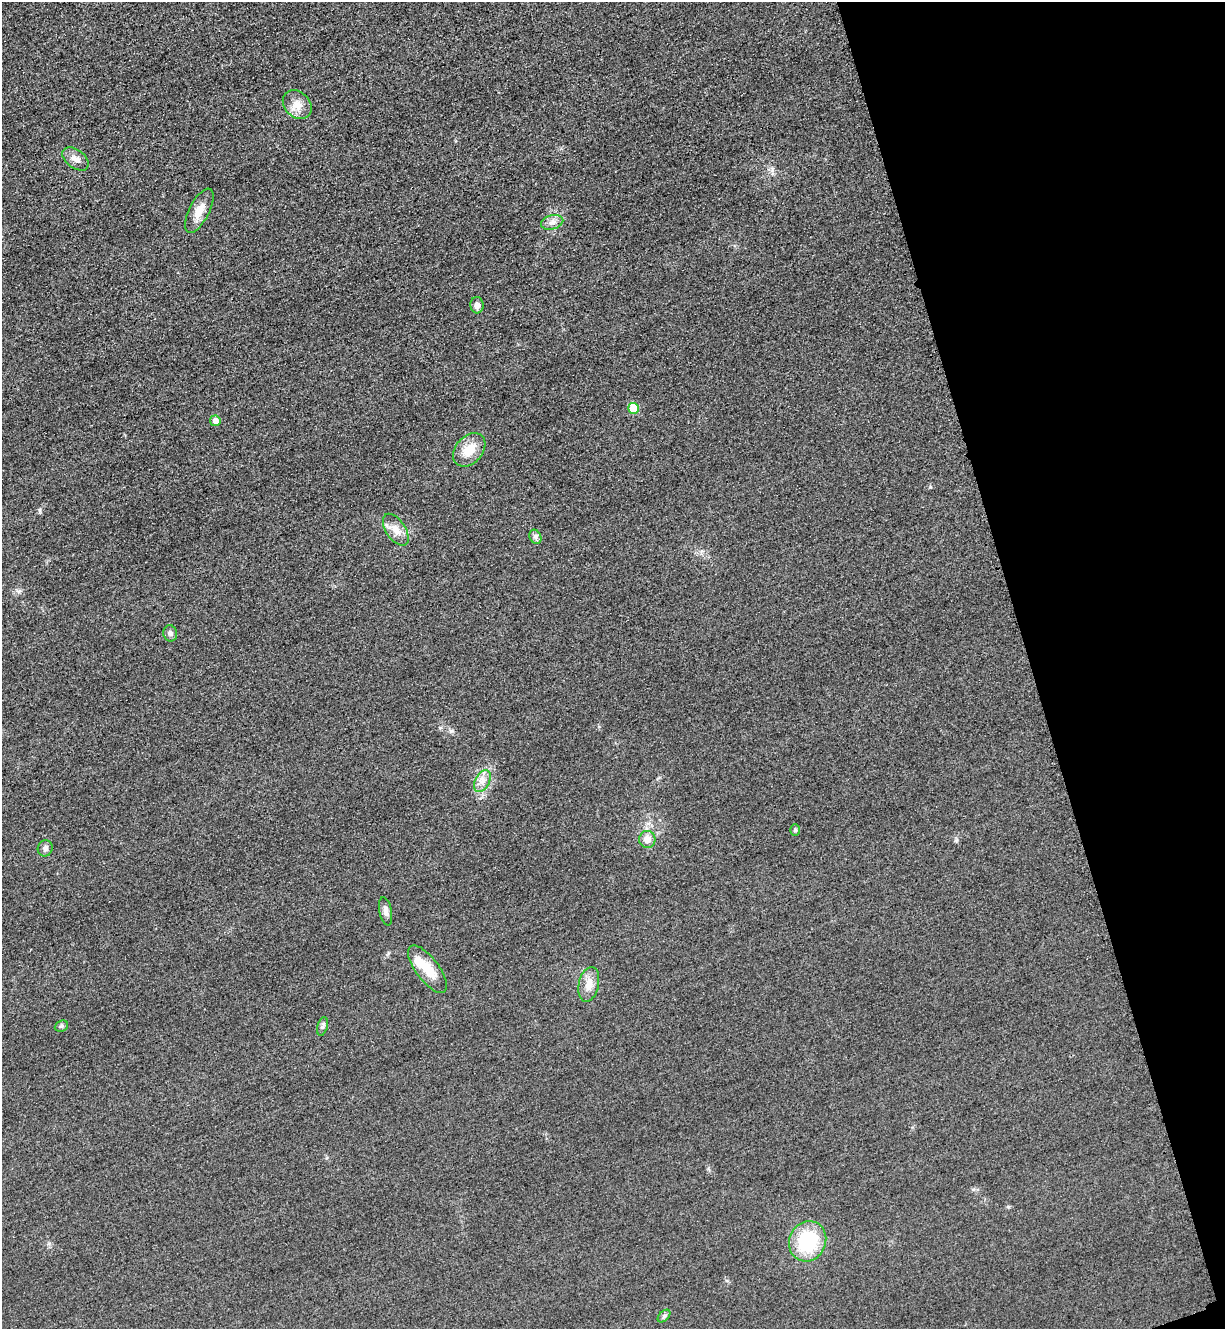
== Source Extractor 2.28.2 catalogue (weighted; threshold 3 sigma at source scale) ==
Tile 12 of 4 x 4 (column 4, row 3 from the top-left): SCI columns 3961-5183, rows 1357-2683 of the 5349 x 5365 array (HDU 1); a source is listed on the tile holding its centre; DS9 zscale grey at full resolution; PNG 1227 x 1331 px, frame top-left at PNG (2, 2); each listed source drawn as its Kron ellipse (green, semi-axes under 4 px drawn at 4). Shown black and unused: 16% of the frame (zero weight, under 3 of 4 exposures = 3% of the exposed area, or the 3 px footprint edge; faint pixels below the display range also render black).
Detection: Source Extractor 2.28.2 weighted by HDU 2 'WHT'; one run over the whole footprint, this tile lists its part. Background 0.0587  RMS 0.017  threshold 0.0753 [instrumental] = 3 sigma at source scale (4.5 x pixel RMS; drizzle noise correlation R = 1.50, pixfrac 1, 0.05/0.05 arcsec/px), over >= 5 px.
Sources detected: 23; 1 inside a brighter object's white glare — neither listed nor drawn; the other 22 listed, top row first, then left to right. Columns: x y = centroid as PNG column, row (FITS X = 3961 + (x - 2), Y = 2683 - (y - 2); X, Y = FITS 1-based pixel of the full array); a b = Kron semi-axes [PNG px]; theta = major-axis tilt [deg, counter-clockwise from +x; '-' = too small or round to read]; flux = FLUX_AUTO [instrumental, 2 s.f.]
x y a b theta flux
297 105 16 12 -44 18
75 159 15 9 -36 12
199 211 24 10 63 22
552 222 11 7 15 8.6
477 305 8 6 -86 8.1
633 408 5 5 - 40
215 421 5 5 - 12
469 450 19 13 49 31
396 530 18 9 -56 18
535 537 7 5 -62 4.3
170 633 8 7 - 5.1
482 781 11 7 61 11
795 830 6 5 - 3.1
647 839 8 8 - 14
45 848 8 7 - 5.9
386 911 14 6 -79 8.1
428 969 28 11 -53 36
589 984 18 10 78 19
61 1026 7 5 22 3.2
322 1026 9 5 74 3.9
808 1241 20 18 65 110
664 1316 8 4 46 3.7
Unlisted compact peaks at least as high as the median listed source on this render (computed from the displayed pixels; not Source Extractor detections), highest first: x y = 451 731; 930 487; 40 510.